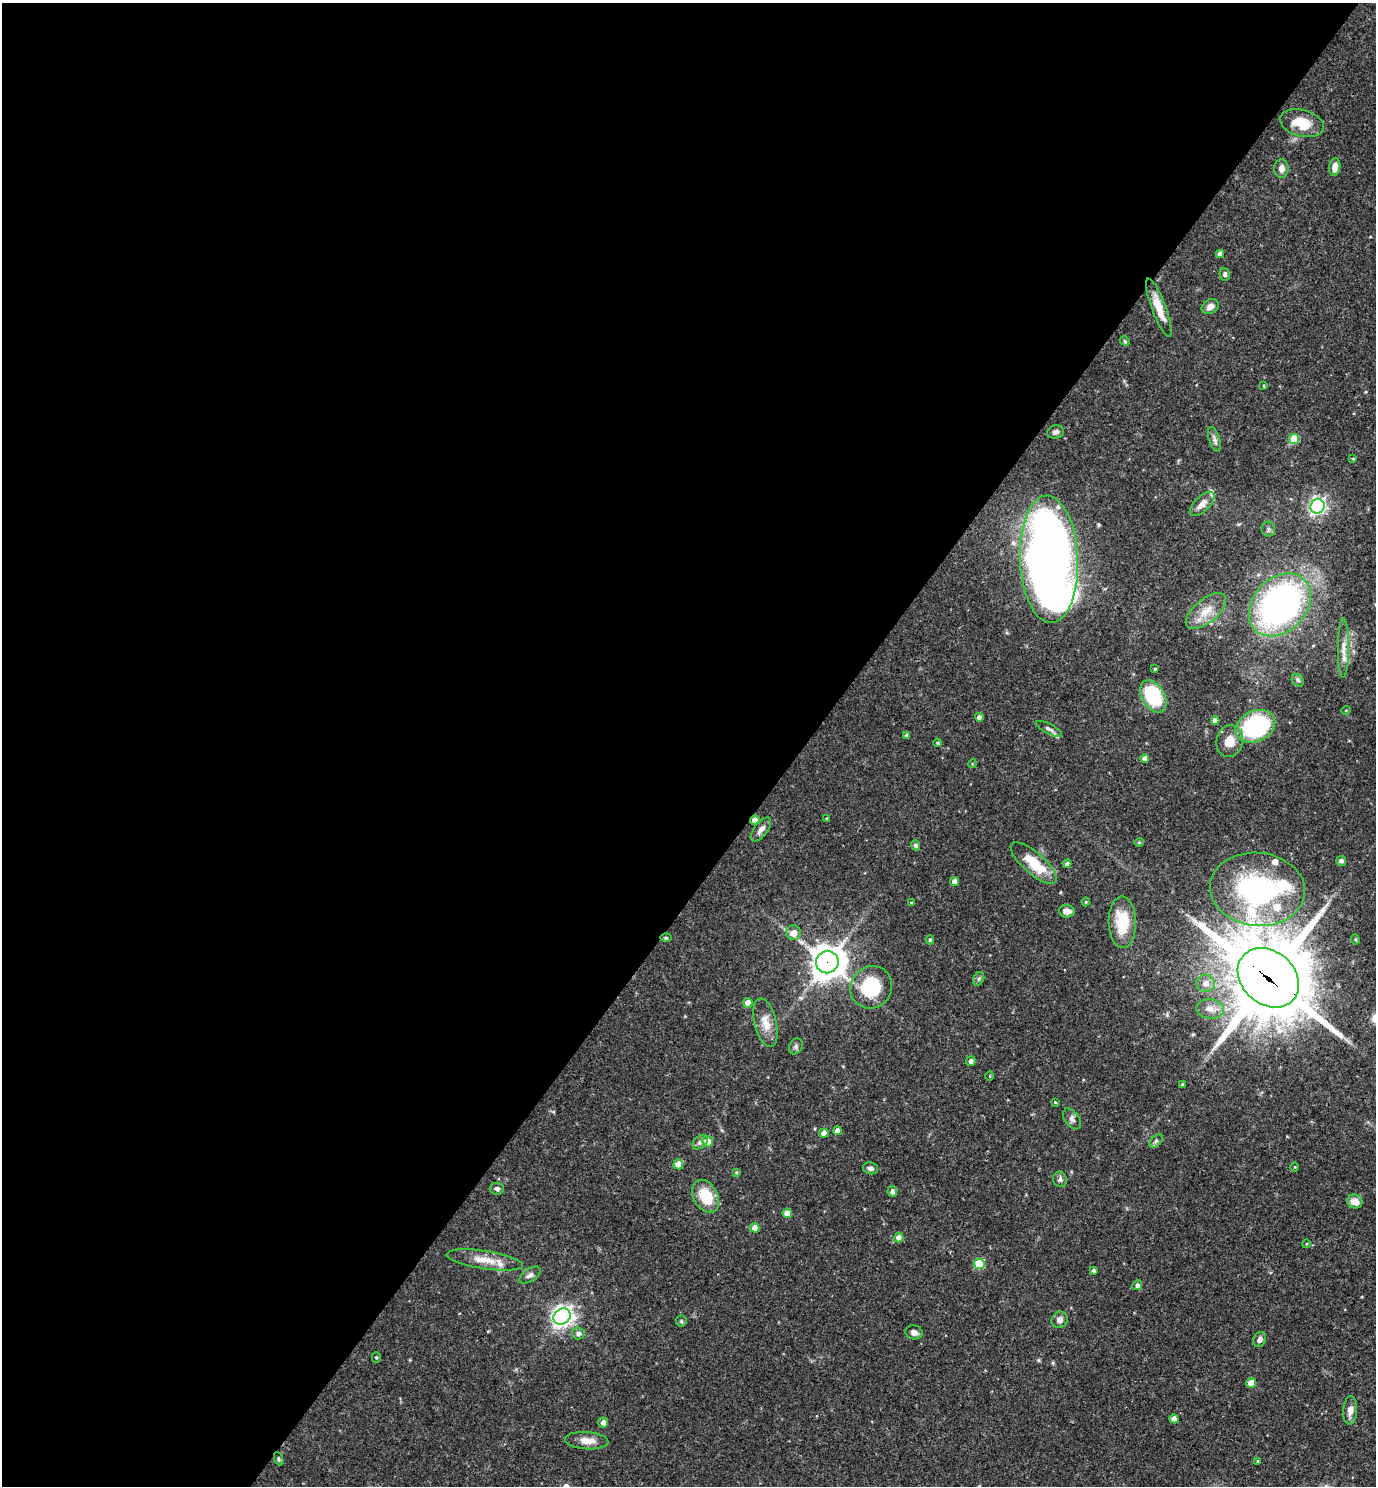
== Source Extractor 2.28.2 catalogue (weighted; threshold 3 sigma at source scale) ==
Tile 5 of 4 x 4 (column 1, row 2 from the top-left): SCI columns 149-1522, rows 2967-4450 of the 5936 x 5933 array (HDU 1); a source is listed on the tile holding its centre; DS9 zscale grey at full resolution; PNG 1378 x 1488 px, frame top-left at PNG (2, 3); each listed source drawn as its Kron ellipse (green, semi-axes under 4 px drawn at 4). Shown black and unused: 58% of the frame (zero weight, under 3 of 4 exposures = <1% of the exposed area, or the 3 px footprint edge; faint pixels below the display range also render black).
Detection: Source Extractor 2.28.2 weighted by HDU 2 'WHT'; one run over the whole footprint, this tile lists its part. Background 0.0527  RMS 0.0031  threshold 0.0142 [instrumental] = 3 sigma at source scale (4.5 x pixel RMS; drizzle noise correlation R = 1.50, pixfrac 1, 0.05/0.05 arcsec/px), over >= 5 px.
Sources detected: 108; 6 inside a brighter listed object's ellipse — not listed separately; the other 102 listed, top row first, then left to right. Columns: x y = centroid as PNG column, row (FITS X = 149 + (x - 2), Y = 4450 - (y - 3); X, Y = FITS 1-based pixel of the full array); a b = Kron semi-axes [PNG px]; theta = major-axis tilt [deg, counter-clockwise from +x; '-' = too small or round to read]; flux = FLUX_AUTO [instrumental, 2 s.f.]
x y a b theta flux
1302 123 22 13 -15 8.4
1335 167 9 5 83 2.5
1281 168 9 7 90 1.7
1220 254 4 4 - 1.8
1225 274 6 5 - 0.68
1210 307 9 7 33 1.9
1159 308 31 7 -69 5.1
1125 341 5 4 - 0.43
1264 386 3 3 - 0.31
1056 432 8 6 13 1.2
1214 439 13 5 -71 1.2
1294 439 5 5 - 9.7
1353 459 4 3 - 0.37
1202 504 16 7 44 2.6
1317 506 7 7 - 100
1268 529 7 7 - 0.88
1049 559 64 29 -88 380
1280 605 35 26 46 110
1206 611 24 11 39 5.3
1343 648 30 5 90 3
1155 669 3 2 - 0.33
1298 680 7 5 -47 0.64
1153 696 18 11 -60 21
1346 710 4 3 - 0.24
979 717 4 4 - 1.3
1215 720 4 4 - 1.8
1255 726 21 15 25 38
1049 729 14 5 -28 1.1
907 735 4 4 - 0.84
1230 741 16 13 75 5
937 743 4 3 - 0.42
1145 758 4 4 - 1.9
972 764 4 3 - 0.29
827 818 3 2 - 0.3
755 820 5 4 - 2
761 830 14 6 52 1.8
1139 842 4 4 - 0.37
916 845 5 4 - 0.78
1341 861 5 5 - 1.1
1034 863 29 10 -41 10
1067 864 4 4 - 0.9
955 881 4 4 - 2.1
1257 889 47 36 -6 68
1086 902 4 4 - 0.37
912 903 4 3 - 0.47
1067 911 8 6 -5 2.4
1122 922 26 13 -89 12
793 933 7 7 - 2.9
666 938 6 4 -1 0.4
1355 939 5 4 - 0.43
930 940 4 4 - 0.49
827 962 11 11 - 510
1268 978 33 26 -41 3500
979 979 7 5 62 0.62
1205 983 9 8 - 2.4
871 987 22 20 53 17
748 1003 5 5 - 3.9
1210 1009 14 9 -5 2.8
765 1023 25 11 -76 4.6
796 1046 8 6 61 0.86
971 1061 5 4 - 1.1
990 1076 5 3 - 0.23
1182 1084 3 3 - 0.39
1055 1102 3 3 - 0.28
1072 1119 12 7 -54 1.2
837 1131 4 4 - 2.1
824 1133 4 4 - 1.9
708 1141 5 5 - 3.8
1156 1141 8 4 45 0.61
700 1142 9 6 39 1
678 1164 5 5 - 3.3
1295 1167 4 4 - 0.31
870 1168 8 6 -12 1
736 1172 4 3 - 0.34
1060 1179 8 7 - 0.92
497 1189 7 6 - 0.9
892 1191 5 5 - 1.2
706 1196 17 12 -62 10
1355 1202 8 6 -25 3.2
787 1213 5 4 - 3
755 1228 5 4 - 3.3
899 1237 5 5 - 2
1306 1244 4 3 - 0.28
485 1260 38 9 -8 5.5
979 1264 5 5 - 14
1094 1270 4 4 - 0.73
530 1275 12 6 34 1.2
1137 1285 5 4 - 0.95
562 1317 9 7 34 200
1060 1320 8 7 - 1.4
681 1321 5 5 - 0.46
914 1332 8 7 - 1.2
578 1333 6 6 - 1.2
1260 1339 8 6 61 1.2
376 1358 5 4 - 0.43
1251 1383 5 5 - 5.3
1350 1410 14 7 86 2.1
1174 1419 4 4 - 2.1
603 1422 5 5 - 1.6
587 1441 22 8 -4 3.6
279 1459 7 4 -68 0.47
1258 1461 4 4 - 0.44
Overlapping masked pixels (flux is a lower limit): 5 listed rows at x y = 1049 559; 1280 605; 755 820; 827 962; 1268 978